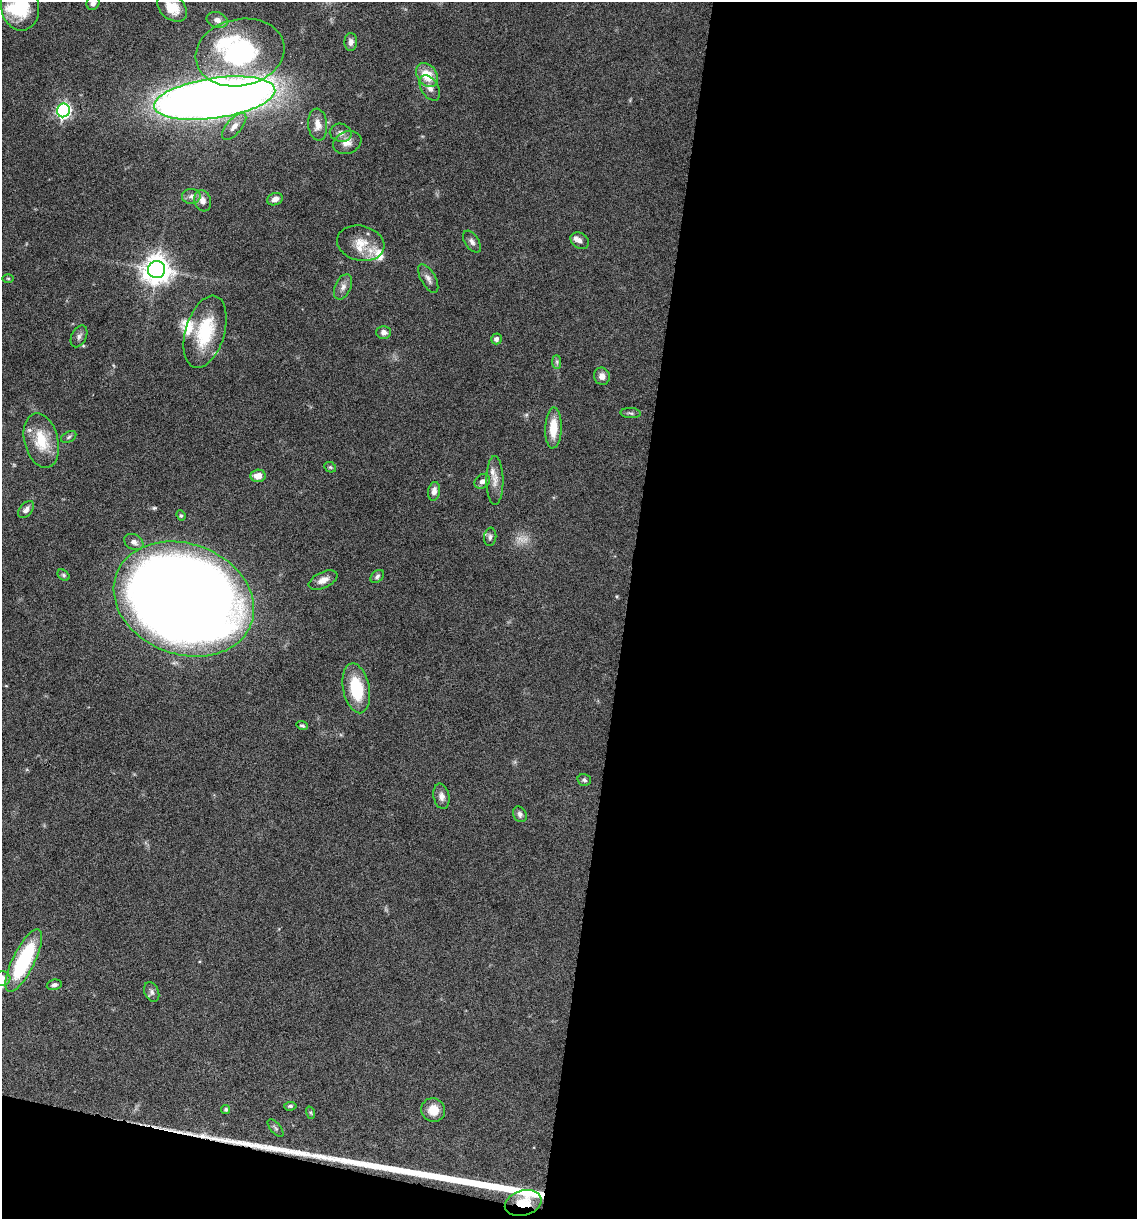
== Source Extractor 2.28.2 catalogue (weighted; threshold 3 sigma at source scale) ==
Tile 16 of 4 x 4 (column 4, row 4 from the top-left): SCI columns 3641-4775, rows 1-1217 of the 4893 x 4871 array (HDU 1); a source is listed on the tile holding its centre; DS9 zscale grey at full resolution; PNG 1139 x 1221 px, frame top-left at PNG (2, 2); each listed source drawn as its Kron ellipse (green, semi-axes under 4 px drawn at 4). Shown black and unused: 48% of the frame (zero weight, under 10 of 20 exposures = <1% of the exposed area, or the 3 px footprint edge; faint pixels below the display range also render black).
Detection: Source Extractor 2.28.2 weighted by HDU 2 'WHT'; one run over the whole footprint, this tile lists its part. Background 0.0424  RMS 0.0026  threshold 0.0105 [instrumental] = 3 sigma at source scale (4.09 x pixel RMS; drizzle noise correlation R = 1.36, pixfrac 0.8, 0.05/0.05 arcsec/px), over >= 5 px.
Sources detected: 73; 1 too faint to see at this stretch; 1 inside a brighter object's white glare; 2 long thin detections or spike segments (spike, bleed or trail) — neither listed nor drawn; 7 inside a brighter listed object's ellipse — not listed separately; the other 62 listed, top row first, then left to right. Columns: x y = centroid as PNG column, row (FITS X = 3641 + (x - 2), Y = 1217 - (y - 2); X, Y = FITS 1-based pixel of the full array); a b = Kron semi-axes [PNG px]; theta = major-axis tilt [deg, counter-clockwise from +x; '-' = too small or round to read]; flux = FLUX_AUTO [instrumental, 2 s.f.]
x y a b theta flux
93 3 7 6 - 1.1
20 7 24 19 -80 9.6
172 7 17 11 -41 4.6
217 20 11 8 -18 1.4
351 42 9 6 88 1
240 53 45 33 12 30
427 75 13 9 -54 5.2
430 88 14 8 -58 1.5
215 98 61 20 8 380
63 110 7 6 - 60
318 125 16 9 -85 2.2
234 126 16 7 50 2
341 133 11 9 -11 1.2
347 143 15 11 22 2
191 196 9 7 5 1.1
275 199 8 6 22 1.5
203 201 11 8 -72 1.7
580 241 10 7 -33 0.99
472 242 12 6 -56 0.95
361 243 24 17 -13 4.7
157 270 8 8 - 320
8 278 5 3 - 0.26
428 278 16 7 -60 1.2
343 287 13 8 64 1.3
205 332 37 19 73 13
384 332 7 6 - 0.91
79 336 11 7 62 0.83
496 339 5 5 - 0.82
557 362 7 4 -90 0.47
602 376 8 8 - 1.5
631 413 10 5 -4 0.57
553 428 20 8 88 4.9
69 437 8 5 28 0.5
41 441 28 17 -76 7.4
330 467 6 5 - 0.37
258 476 7 6 - 2.4
495 480 24 8 -90 2.2
482 481 8 6 37 1.1
434 491 9 6 80 1.3
26 509 10 6 52 1.1
181 515 5 4 - 0.3
490 537 9 6 83 0.68
134 542 10 7 -28 1.1
64 575 7 5 -41 0.43
377 576 8 5 43 0.56
323 580 15 8 25 1.9
184 599 72 55 -21 680
356 688 25 13 -79 10
302 726 6 4 -19 0.4
584 780 7 6 - 0.54
441 796 13 8 -79 1.4
520 814 8 6 -61 0.8
24 961 35 11 64 23
2 978 9 7 9 1.7
54 985 7 5 11 0.58
152 992 10 7 -66 0.82
290 1106 6 4 6 0.51
226 1109 4 4 - 0.45
433 1110 12 11 - 3.3
311 1113 6 4 -72 0.32
276 1128 10 5 -49 0.53
523 1203 19 12 16 4.6
Overlapping masked pixels (flux is a lower limit): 1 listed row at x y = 523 1203
Isophote crosses this tile's border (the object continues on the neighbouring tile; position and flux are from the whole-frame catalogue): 4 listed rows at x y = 93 3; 20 7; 172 7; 2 978